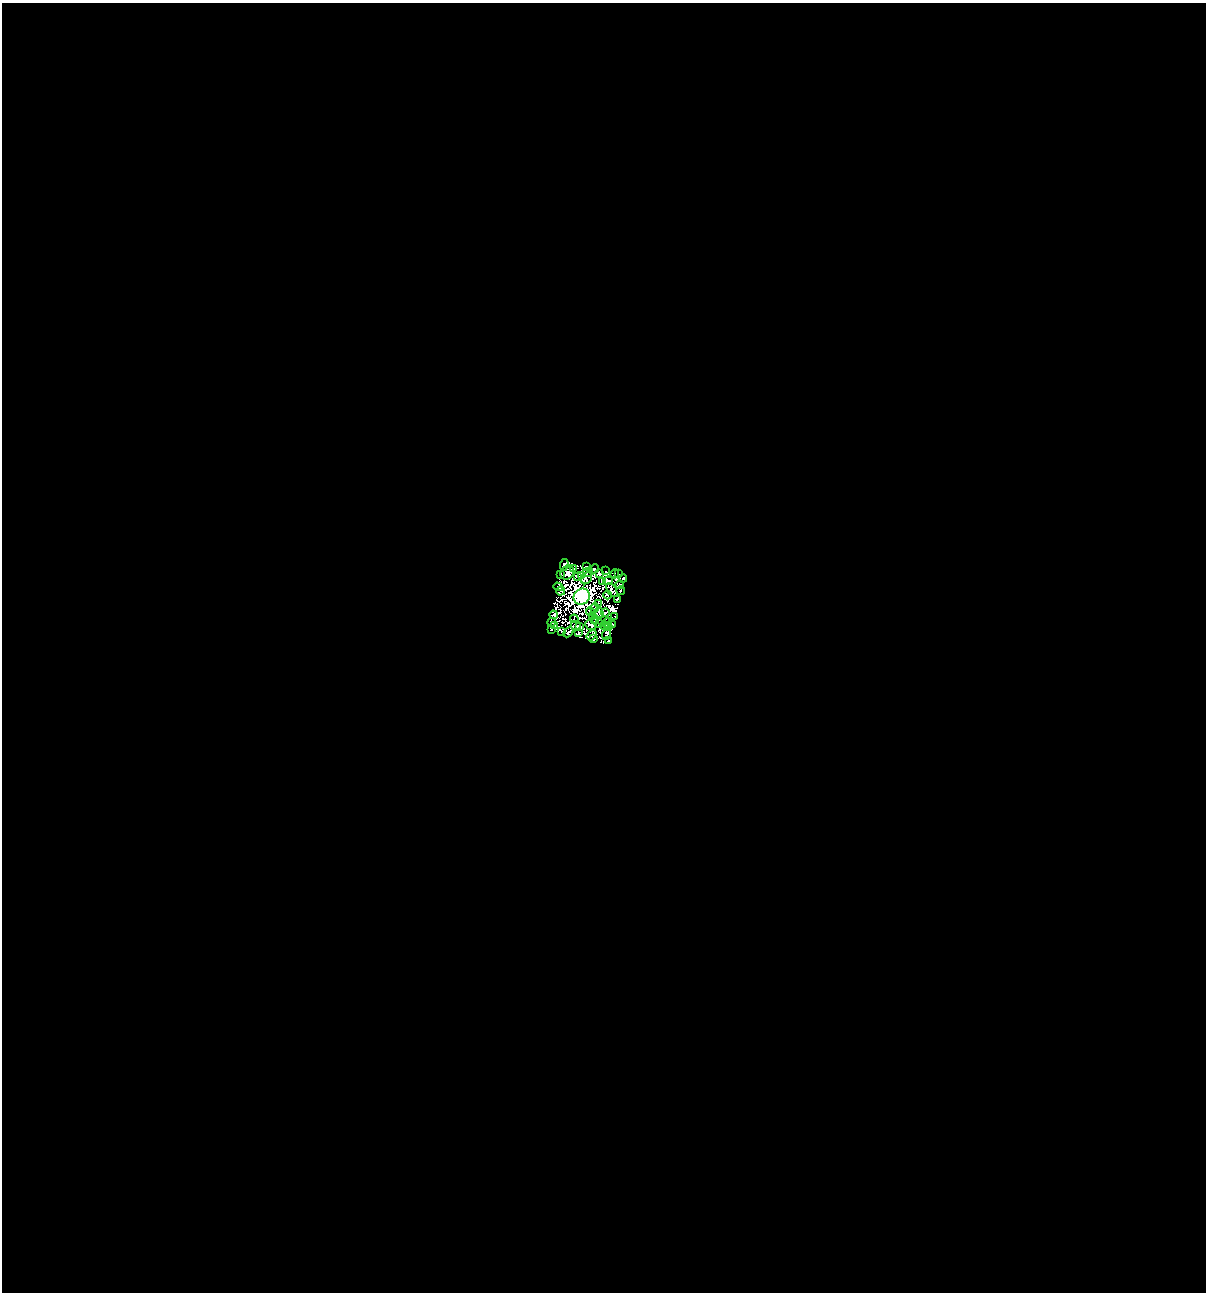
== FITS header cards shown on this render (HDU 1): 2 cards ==
NAXIS1  =                 1204
NAXIS2  =                 1290

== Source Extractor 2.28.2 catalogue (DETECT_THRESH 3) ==
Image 1204 x 1290 px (HDU 1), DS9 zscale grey, 1 PNG px = 1 image px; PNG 1208 x 1294 px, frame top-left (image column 1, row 1290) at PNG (2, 3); each listed source drawn as its Kron ellipse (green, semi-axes under 4 px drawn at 4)
Background 1.91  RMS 1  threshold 3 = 3 sigma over >= 5 px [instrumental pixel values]
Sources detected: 59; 5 with non-positive FLUX_AUTO (blend fragments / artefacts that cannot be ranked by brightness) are neither listed nor drawn; the other 54 listed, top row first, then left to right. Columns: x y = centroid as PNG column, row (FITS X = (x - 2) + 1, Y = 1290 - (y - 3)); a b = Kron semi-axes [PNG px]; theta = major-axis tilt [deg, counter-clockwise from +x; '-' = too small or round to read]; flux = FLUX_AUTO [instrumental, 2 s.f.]
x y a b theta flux
564 565 6 3 83 68
586 567 4 2 - 76
574 569 3 2 - 48
594 569 5 3 - 98
606 571 2 2 - 33
567 572 8 6 51 10
588 572 5 2 - 28
599 573 4 3 - 78
615 574 4 2 - 40
618 574 2 2 - 54
560 575 3 3 - 93
582 575 3 2 - 40
577 576 3 2 - 50
587 578 6 4 53 62
623 578 4 2 - 73
602 581 3 2 - 52
608 581 5 3 - 110
620 585 4 2 - 88
558 587 5 3 - 130
612 590 8 4 -59 28
561 591 5 2 - 16
621 591 4 2 - 70
608 595 4 2 - 58
582 597 8 7 - 55000
617 600 3 2 - 56
598 603 3 2 - 66
595 608 5 2 - 19
590 612 4 4 - 90
599 613 5 2 - 66
605 613 4 2 - 79
553 615 4 2 - 69
593 616 3 2 - 85
615 617 2 2 - 50
574 619 4 2 - 59
595 620 3 2 - 71
604 621 6 4 28 100
552 622 4 3 - 63
607 623 5 3 - 56
599 624 3 2 - 51
576 625 5 2 - 110
590 625 5 2 - 140
612 625 4 2 - 130
554 626 3 2 - 38
604 626 4 2 - 65
608 626 4 2 - 43
580 627 4 2 - 88
552 629 4 2 - 100
561 632 3 2 - 87
568 632 6 2 47 68
579 632 3 2 - 36
606 634 6 3 75 120
592 635 6 3 52 58
593 639 3 2 - 6.5
609 641 2 2 - 78
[5 non-positive-flux detections neither listed nor drawn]